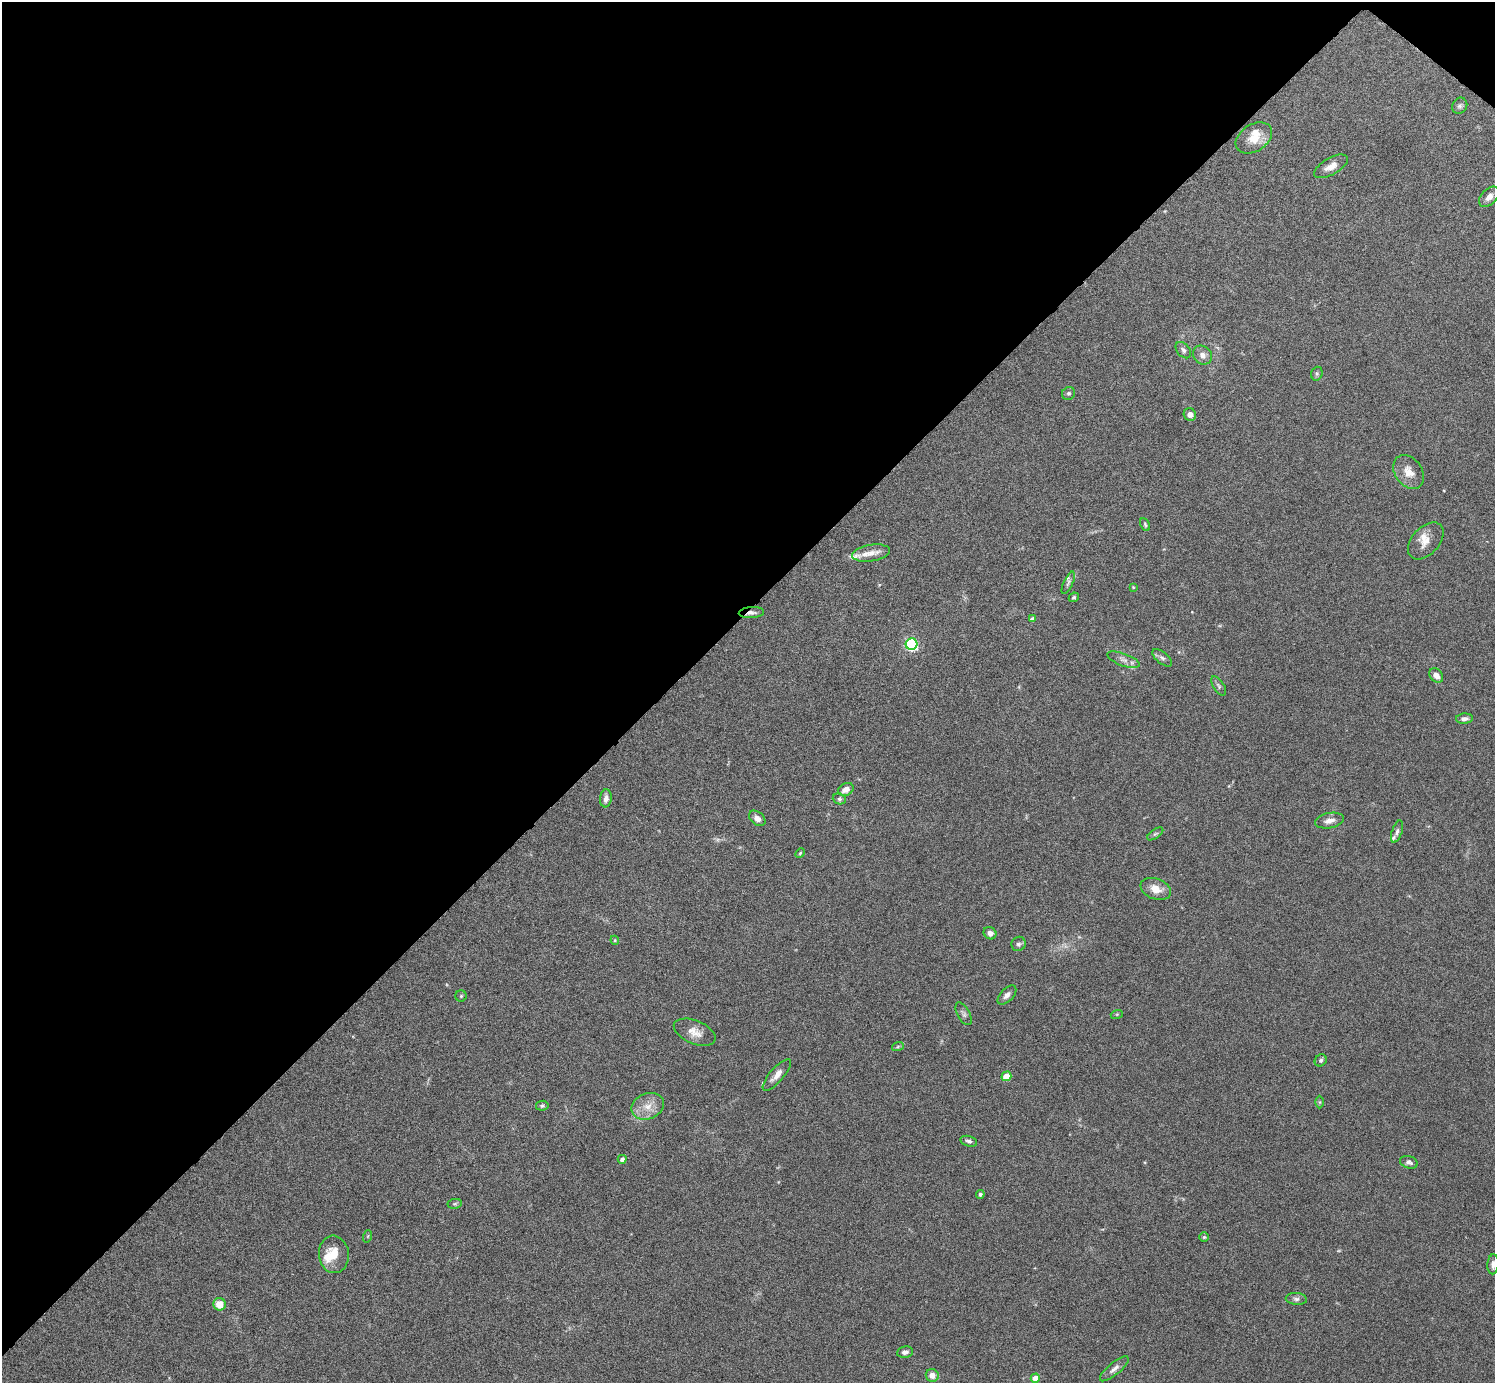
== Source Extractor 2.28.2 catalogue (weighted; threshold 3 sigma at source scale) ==
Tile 2 of 4 x 4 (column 2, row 1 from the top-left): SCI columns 1495-2987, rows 4299-5679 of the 5975 x 5977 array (HDU 1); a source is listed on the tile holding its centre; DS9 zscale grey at full resolution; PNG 1497 x 1385 px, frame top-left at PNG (2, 2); each listed source drawn as its Kron ellipse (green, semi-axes under 4 px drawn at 4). Shown black and unused: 45% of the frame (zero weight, under 4 of 8 exposures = <1% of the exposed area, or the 3 px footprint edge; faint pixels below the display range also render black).
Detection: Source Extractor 2.28.2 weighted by HDU 2 'WHT'; one run over the whole footprint, this tile lists its part. Background 0.0778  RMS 0.0051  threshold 0.021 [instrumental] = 3 sigma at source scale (4.09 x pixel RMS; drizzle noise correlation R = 1.36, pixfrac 0.8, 0.05/0.05 arcsec/px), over >= 5 px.
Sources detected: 69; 1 too faint to see at this stretch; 1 inside a brighter object's white glare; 1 long thin detection or spike segment (spike, bleed or trail) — neither listed nor drawn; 3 inside a brighter listed object's ellipse — not listed separately; the other 63 listed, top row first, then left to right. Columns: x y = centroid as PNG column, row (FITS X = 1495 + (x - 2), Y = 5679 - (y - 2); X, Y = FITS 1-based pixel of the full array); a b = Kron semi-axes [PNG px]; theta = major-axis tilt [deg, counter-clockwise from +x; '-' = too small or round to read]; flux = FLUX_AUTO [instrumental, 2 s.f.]
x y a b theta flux
1460 106 8 7 - 1.3
1254 138 20 13 33 8
1331 166 19 8 29 4.1
1489 197 12 7 46 3
1183 350 9 6 -48 1.4
1202 355 10 8 -47 2.8
1317 374 7 5 71 0.91
1069 393 7 6 - 1.1
1190 415 6 6 - 2.1
1409 472 18 13 -55 5.8
1145 525 7 4 -64 0.72
1426 541 22 13 48 5.2
871 553 19 8 9 4.4
1068 583 12 4 65 1.3
1133 587 4 3 - 0.36
1074 597 5 4 - 0.7
751 613 13 5 3 2
1032 619 4 4 - 1.8
911 644 6 6 - 72
1162 658 11 5 -39 1.6
1123 660 17 6 -20 2.6
1436 675 8 6 -48 3
1219 686 11 5 -57 1.2
1464 719 8 5 4 1.7
846 789 8 6 26 3.5
606 798 9 5 84 2.5
839 799 7 5 -21 0.95
757 818 9 6 -40 3.2
1329 821 14 7 11 3.3
1397 832 11 5 72 1.4
1155 834 9 4 35 0.9
800 853 5 4 - 0.56
1156 889 15 10 -21 5.7
990 933 7 6 - 2.3
615 940 5 4 - 0.51
1019 944 7 7 - 1.2
1007 995 12 6 45 2.1
461 996 5 5 - 0.63
964 1014 12 6 -62 1.5
1117 1014 6 4 18 0.48
695 1032 22 11 -22 5.2
898 1046 6 4 20 0.71
1321 1060 6 5 - 1
777 1075 20 7 49 3.9
1006 1076 5 4 - 10
1320 1102 6 4 -90 0.62
542 1106 6 5 - 0.85
648 1106 17 13 21 6.4
969 1141 9 5 -16 1.2
622 1159 4 4 - 1.6
1409 1162 9 6 -18 1.5
980 1194 4 4 - 1
455 1204 7 5 8 0.8
368 1236 6 4 71 0.54
1204 1237 4 4 - 0.61
334 1254 19 15 -84 8.8
1493 1264 10 5 86 1.9
1296 1299 10 6 -5 1.4
219 1304 6 6 - 6
905 1352 8 5 10 1.8
1114 1369 18 6 40 2.6
932 1375 6 6 - 3.6
1035 1378 5 4 - 6.2
Overlapping masked pixels (flux is a lower limit): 1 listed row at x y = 751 613
Isophote crosses this tile's border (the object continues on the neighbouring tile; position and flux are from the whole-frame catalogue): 1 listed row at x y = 1493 1264